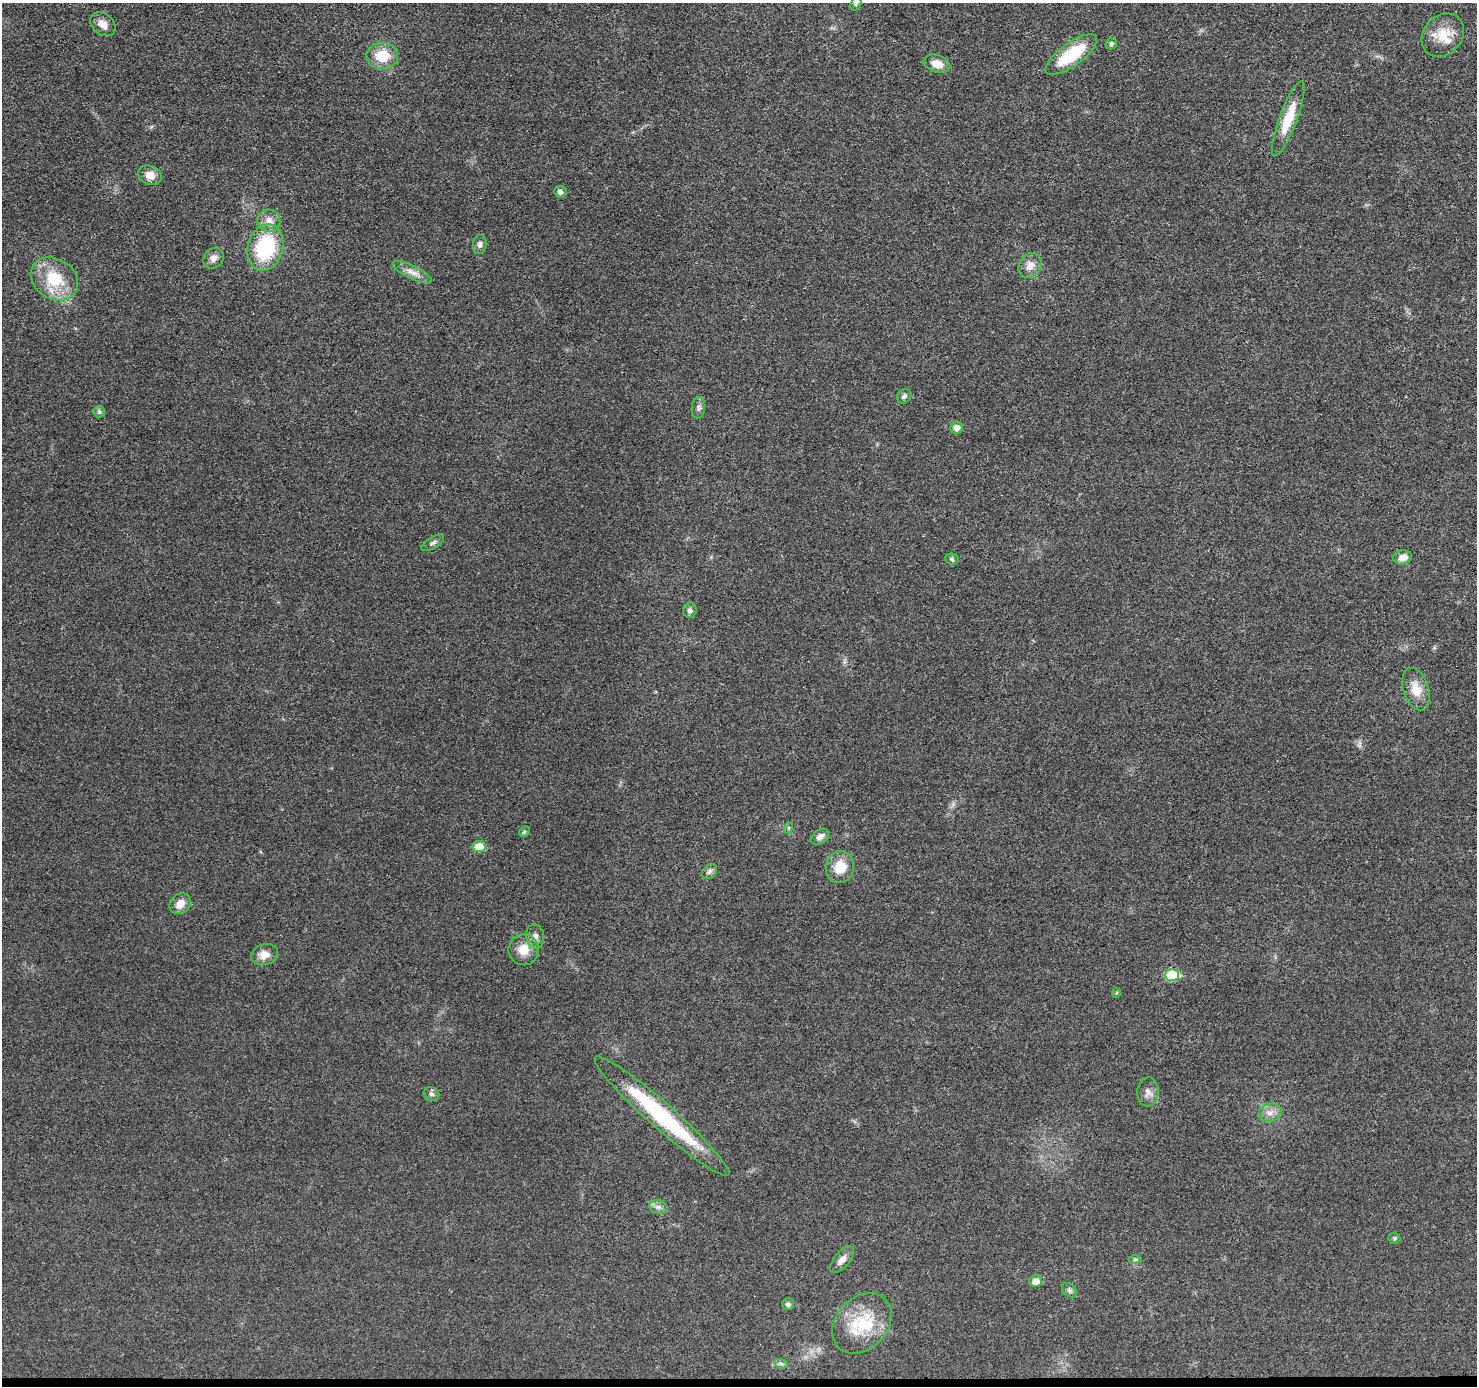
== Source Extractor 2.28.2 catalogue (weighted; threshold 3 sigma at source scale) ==
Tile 8 of 3 x 3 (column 2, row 3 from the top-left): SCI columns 1479-2953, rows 205-1588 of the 4431 x 4457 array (HDU 1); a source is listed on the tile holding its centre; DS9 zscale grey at full resolution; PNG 1479 x 1388 px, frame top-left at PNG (2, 3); each listed source drawn as its Kron ellipse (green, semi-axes under 4 px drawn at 4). Shown black and unused: <1% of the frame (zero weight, under 3 of 5 exposures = <1% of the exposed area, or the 3 px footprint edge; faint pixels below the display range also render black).
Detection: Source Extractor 2.28.2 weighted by HDU 2 'WHT'; one run over the whole footprint, this tile lists its part. Background 0.0184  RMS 0.005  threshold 0.0224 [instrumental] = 3 sigma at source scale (4.5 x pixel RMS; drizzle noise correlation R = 1.50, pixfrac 1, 0.05/0.05 arcsec/px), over >= 5 px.
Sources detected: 51; all 51 listed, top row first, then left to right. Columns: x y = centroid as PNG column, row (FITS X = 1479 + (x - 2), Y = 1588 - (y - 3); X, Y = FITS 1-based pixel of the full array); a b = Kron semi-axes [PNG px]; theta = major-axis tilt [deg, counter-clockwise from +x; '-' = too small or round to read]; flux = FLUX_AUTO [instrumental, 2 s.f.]
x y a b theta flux
856 4 7 5 71 0.94
103 24 14 10 -40 4.2
1443 35 23 19 48 11
1111 44 6 5 - 0.91
1071 55 30 11 36 25
382 56 16 13 1 12
937 64 14 8 -19 5.2
1288 119 40 9 70 14
150 175 12 9 -20 4.4
560 192 6 5 - 2.1
269 221 11 11 - 4.1
480 244 10 7 83 1.8
265 248 24 17 73 38
213 258 11 9 47 2.9
1030 266 13 10 56 4.1
412 272 21 6 -25 4
54 279 25 20 -33 21
904 396 8 6 46 1.4
698 408 11 6 84 1.6
99 412 6 5 - 1
957 428 6 6 - 3.4
433 543 13 5 31 1.6
1403 557 9 7 11 4.2
952 559 7 5 -7 0.95
690 610 7 7 - 1.5
1416 689 22 12 -72 8.2
788 828 6 3 71 0.68
524 832 6 4 45 0.75
820 837 10 7 32 2.8
479 846 6 5 - 10
840 867 16 14 76 11
710 871 9 6 45 1.5
180 904 11 9 44 4.9
535 936 12 9 -78 2.5
524 950 15 15 - 7.3
264 954 13 10 18 4.8
1172 975 7 6 - 25
1116 993 5 3 - 0.48
1148 1092 14 10 86 3.4
431 1094 8 7 - 1.3
1270 1113 11 9 12 3.5
662 1116 89 13 -41 56
658 1207 9 6 -15 2
1394 1238 6 5 - 0.82
1135 1259 6 4 1 0.71
842 1260 16 7 49 3.4
1036 1281 6 6 - 4.6
1070 1290 8 6 -42 1.3
788 1304 6 5 - 1.7
862 1323 34 25 46 23
781 1364 7 4 -20 1
Isophote crosses this tile's border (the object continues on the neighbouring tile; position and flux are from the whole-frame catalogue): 1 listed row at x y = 856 4